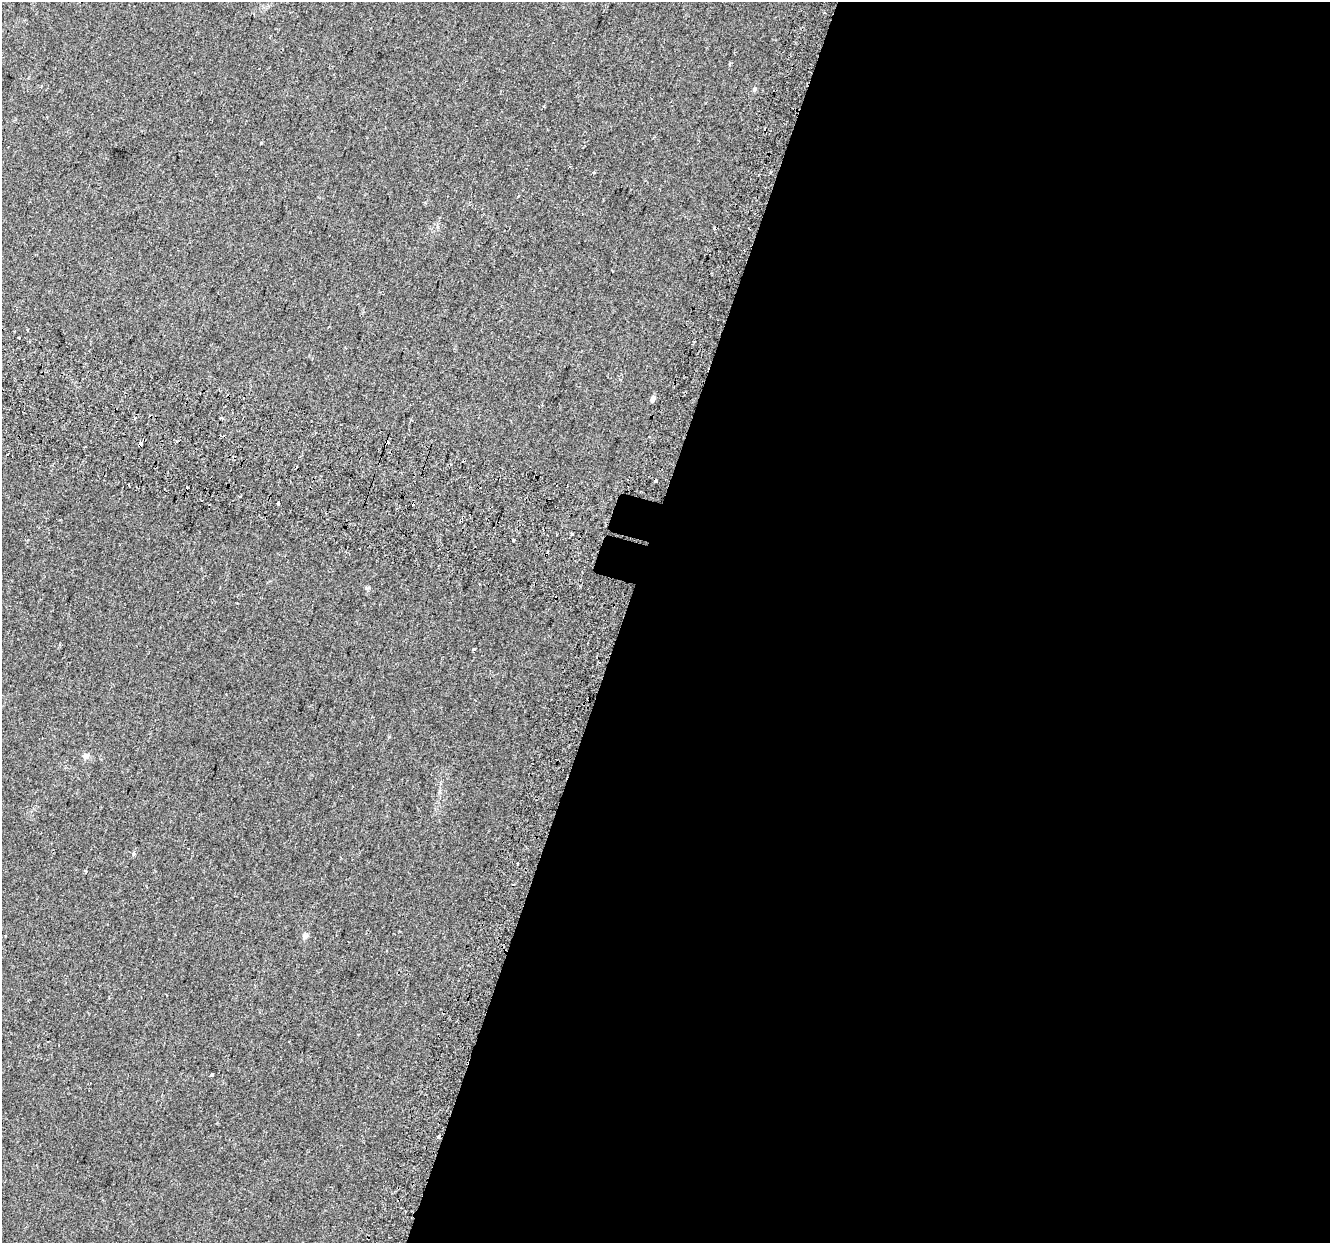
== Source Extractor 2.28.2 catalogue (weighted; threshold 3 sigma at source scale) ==
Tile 12 of 4 x 4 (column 4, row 3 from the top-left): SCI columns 4047-5374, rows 1587-2827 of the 5427 x 5594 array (HDU 1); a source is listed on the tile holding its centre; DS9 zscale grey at full resolution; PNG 1332 x 1245 px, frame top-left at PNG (2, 2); no overlay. Shown black and unused: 54% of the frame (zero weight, under 2 of 3 exposures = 4% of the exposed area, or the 3 px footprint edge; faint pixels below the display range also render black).
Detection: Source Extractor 2.28.2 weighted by HDU 2 'WHT'; one run over the whole footprint, this tile lists its part. Background 0.0371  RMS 0.0054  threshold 0.0245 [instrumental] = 3 sigma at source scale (4.5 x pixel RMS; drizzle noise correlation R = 1.50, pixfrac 1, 0.0396/0.0396 arcsec/px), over >= 5 px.
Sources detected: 30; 10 cosmic-ray / hot-pixel residue — not listed; the other 20 listed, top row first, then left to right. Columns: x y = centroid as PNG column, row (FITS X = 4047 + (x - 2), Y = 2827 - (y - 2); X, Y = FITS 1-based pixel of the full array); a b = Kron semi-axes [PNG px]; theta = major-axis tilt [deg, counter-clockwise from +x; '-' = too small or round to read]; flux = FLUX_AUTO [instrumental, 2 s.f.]
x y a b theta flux
754 89 6 5 - 0.91
261 143 3 3 - 0.48
594 172 3 3 - 0.86
518 196 3 3 - 1.2
19 337 3 3 - 1.9
653 399 6 5 - 2.5
221 418 3 3 - 2.9
387 442 4 3 - 4.4
140 444 3 3 - 6
278 503 4 3 - 1.9
572 534 3 3 - 1.2
514 540 3 3 - 2.6
474 649 3 3 - 0.81
86 756 9 7 -2 2
133 854 7 4 83 0.82
517 863 3 3 - 1.3
85 871 4 3 - 0.7
305 936 8 6 28 1.9
212 1075 3 3 - 2.4
438 1137 3 3 - 2.9
Overlapping masked pixels (flux is a lower limit): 3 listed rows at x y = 387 442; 140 444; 438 1137